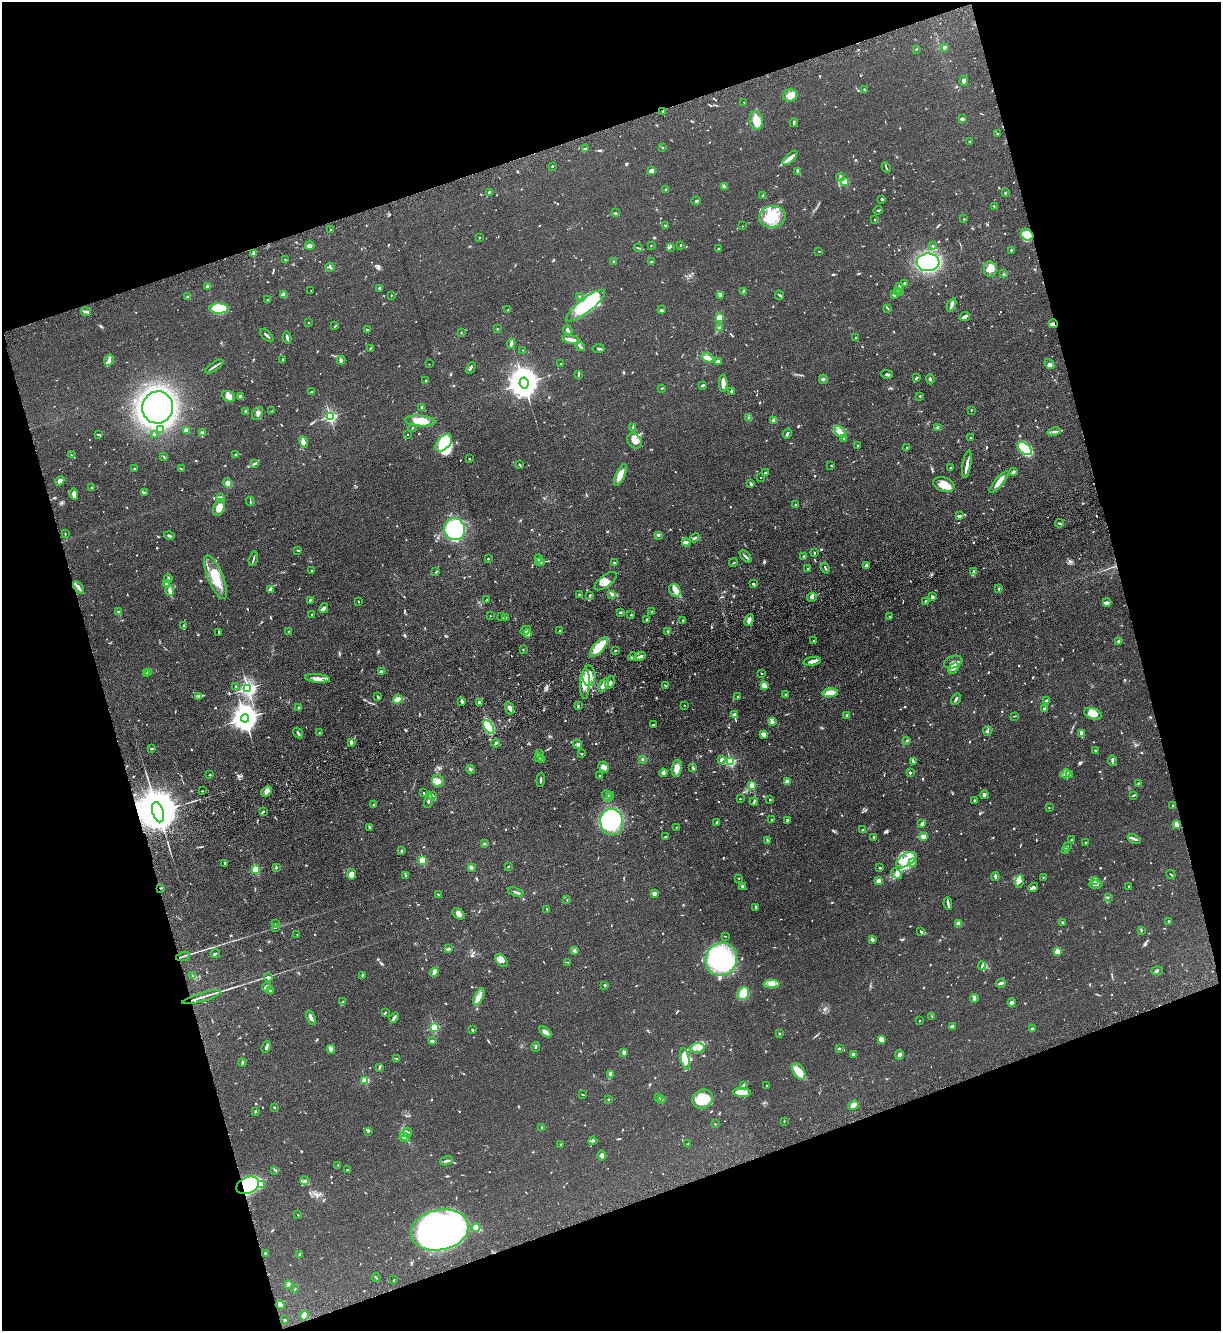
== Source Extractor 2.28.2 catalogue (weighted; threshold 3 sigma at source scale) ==
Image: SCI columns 180-5053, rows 81-5395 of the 5361 x 5481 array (HDU 1 of 3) = the unmasked area's bounding box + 8 px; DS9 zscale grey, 4 x 4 block average (1 PNG px = mean of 4 x 4 image px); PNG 1223 x 1333 px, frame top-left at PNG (2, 2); each listed source drawn as its Kron ellipse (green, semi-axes under 4 px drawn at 4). Shown black and unused: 36% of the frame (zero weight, under 3 of 6 exposures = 3% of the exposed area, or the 3 px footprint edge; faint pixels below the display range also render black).
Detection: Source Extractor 2.28.2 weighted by HDU 2 'WHT'. Background 0.0665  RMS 0.0058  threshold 0.0236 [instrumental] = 3 sigma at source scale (4.09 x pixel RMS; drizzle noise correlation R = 1.36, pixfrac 0.8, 0.05/0.05 arcsec/px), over >= 5 px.
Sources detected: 1162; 9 too faint to see at this stretch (4 x 4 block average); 9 inside a brighter object's white glare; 8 cosmic-ray / hot-pixel residue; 1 long thin detection or spike segment (spike, bleed or trail) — neither listed nor drawn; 45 coinciding with a brighter row at this scale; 84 inside a brighter listed object's ellipse — not listed separately; of the other 1006, all 500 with FLUX_AUTO >= 1.96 (the completeness limit of this list) listed and drawn (506 fainter detections not listed), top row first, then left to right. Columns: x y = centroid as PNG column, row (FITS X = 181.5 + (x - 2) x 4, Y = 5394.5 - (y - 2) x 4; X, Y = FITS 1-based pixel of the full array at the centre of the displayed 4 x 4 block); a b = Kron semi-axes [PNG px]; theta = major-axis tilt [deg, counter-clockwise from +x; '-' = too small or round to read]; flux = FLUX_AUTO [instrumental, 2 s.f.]
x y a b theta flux
944 47 2 2 - 16
916 49 2 2 - 3.3
964 81 5 3 - 11
864 89 3 2 - 2.6
790 96 7 6 - 26
744 102 2 2 - 2.7
663 112 3 2 - 2.8
962 119 2 2 - 7.3
756 120 9 6 -79 30
794 123 4 2 - 5.7
998 134 3 2 - 2.8
969 142 3 2 - 2.7
662 147 2 2 - 2.7
585 149 2 2 - 9
790 158 9 4 43 16
552 166 2 2 - 3.3
886 168 5 2 - 3.4
651 171 3 3 - 19
798 171 4 2 - 9
841 177 4 2 - 4
845 181 2 2 - 100
724 187 4 2 - 7.3
666 189 4 2 - 2.5
489 192 3 2 - 4
1005 193 3 2 - 3.2
763 196 3 2 - 6.1
882 199 2 2 - 4.9
696 201 5 2 - 4.2
994 206 3 2 - 2.1
878 210 4 2 - 3.4
615 213 3 2 - 3.1
772 217 13 11 11 74
964 219 2 2 - 2.1
875 220 2 2 - 3.6
666 225 3 2 - 3.6
742 226 2 2 - 2.5
331 230 2 2 - 2.4
1027 235 7 5 -39 23
479 238 2 2 - 5.9
651 245 2 2 - 2
681 245 3 2 - 3.5
310 246 4 2 - 19
933 246 2 2 - 5.5
670 247 3 2 - 2.7
638 248 5 2 - 4.2
718 248 2 2 - 2.1
1011 250 2 2 - 2.6
819 251 2 2 - 2.5
254 253 4 2 - 11
285 259 2 2 - 2.5
614 262 3 2 - 3
651 262 3 2 - 2.4
928 262 11 8 3 490
330 267 5 2 - 5.2
990 269 8 6 -83 27
1004 273 2 2 - 2.2
905 284 3 2 - 13
208 286 2 2 - 10
899 286 3 2 - 3.1
379 288 3 2 - 3.8
311 291 2 2 - 2.2
743 291 3 2 - 3.2
897 291 3 2 - 2.4
899 293 2 2 - 9.1
284 295 4 3 - 26
391 295 2 2 - 2.1
721 295 3 2 - 2.3
780 295 5 2 - 4.6
895 295 4 2 - 3.8
187 296 3 2 - 2.4
579 296 2 2 - 3
268 300 2 2 - 2.1
951 305 7 2 68 8
585 306 24 7 38 280
888 308 3 2 - 2.3
219 309 9 5 -2 160
508 310 2 2 - 2.2
661 310 4 2 - 5.1
86 312 5 2 - 10
719 317 2 2 - 140
965 317 5 2 - 18
309 323 2 2 - 2.2
1053 324 4 3 - 10
335 326 3 2 - 2.9
719 328 3 2 - 3.1
367 329 2 2 - 2.9
497 329 2 2 - 2.1
568 330 5 3 - 8.1
461 333 2 2 - 2
266 335 8 2 -42 6.4
287 338 6 2 -78 6.4
856 338 2 2 - 4
571 340 9 3 -12 20
511 344 5 2 - 7.8
580 346 5 2 - 7.5
370 348 3 2 - 3.7
598 349 6 2 -3 4.3
523 350 2 2 - 3.4
708 358 7 3 -21 17
282 359 2 2 - 3
109 360 6 3 60 14
341 360 4 3 - 6.4
718 361 2 2 - 16
429 364 2 2 - 2.6
561 364 2 2 - 2.2
1049 364 5 3 - 16
214 366 10 2 34 8.5
471 368 6 2 61 4.9
887 374 5 2 - 4.6
578 375 3 2 - 2.4
917 378 2 2 - 5.6
823 379 4 3 - 4.5
930 379 5 2 - 4.2
426 380 2 2 - 3.1
524 383 5 4 - 6800
723 383 9 3 -89 22
703 385 3 2 - 2.9
661 388 2 2 - 4.2
312 391 2 2 - 3.7
732 391 4 2 - 3.5
228 396 7 5 -24 21
920 396 2 2 - 2.5
241 397 3 3 - 13
158 407 16 15 - 1100
422 407 3 2 - 5.3
971 410 2 2 - 2.8
246 411 4 2 - 7.2
272 411 2 2 - 2
257 413 7 4 58 13
330 416 2 2 - 590
749 418 3 3 - 5
774 420 3 3 - 11
420 421 15 5 -4 58
633 427 3 2 - 2.5
938 427 4 2 - 4.8
412 428 4 2 - 2.6
160 429 3 2 - 3.1
186 430 3 3 - 16
840 432 7 4 -42 14
1054 432 7 2 10 7.1
202 433 2 2 - 2
154 434 2 2 - 3.1
408 434 2 2 - 2
787 434 5 2 - 5.6
98 435 3 2 - 2.8
971 437 2 2 - 2.2
844 438 2 2 - 2
634 441 8 6 -52 18
303 442 6 3 -70 16
444 443 10 6 47 170
858 446 2 2 - 2.4
907 448 2 2 - 2.4
1025 449 8 5 -40 240
236 454 3 2 - 2.4
72 455 3 2 - 2.2
164 457 2 2 - 2.2
469 459 2 2 - 2
254 464 3 2 - 3.3
520 464 3 2 - 2.2
967 464 14 3 80 14
831 465 2 2 - 2.8
950 468 2 2 - 2.1
135 469 2 2 - 5.6
181 469 4 2 - 2.4
1013 472 4 3 - 5.1
765 473 2 2 - 3.9
620 475 12 4 65 37
760 477 2 2 - 4.1
60 481 5 3 - 11
999 482 13 4 50 20
228 483 5 4 - 10
751 484 3 2 - 4.4
944 484 11 7 -20 39
91 488 2 2 - 2.7
144 493 2 2 - 9.1
74 494 6 3 -82 16
220 497 3 3 - 6.9
250 501 4 2 - 2.4
795 505 3 2 - 3.3
219 507 9 5 69 33
959 516 3 2 - 10
1059 523 4 2 - 5.1
455 529 11 10 - 390
65 534 2 2 - 2.6
169 535 5 2 - 7.4
658 535 4 2 - 2.9
695 538 5 2 - 4.1
686 542 4 2 - 10
298 550 3 2 - 3
814 553 2 2 - 2.5
746 556 7 2 -48 6.2
804 556 3 2 - 3.1
253 559 7 2 73 5
488 559 2 2 - 9.4
538 559 3 2 - 3
540 562 5 2 - 4.4
734 562 4 2 - 2.4
615 563 3 2 - 4.4
866 565 3 2 - 4.2
825 568 5 2 - 3.2
808 569 2 2 - 2.4
311 571 2 2 - 2
974 571 3 3 - 5.1
436 572 3 2 - 2.6
216 577 23 7 -67 88
168 579 4 2 - 6.2
605 581 13 5 38 23
167 584 3 3 - 12
753 584 3 2 - 3.5
79 587 7 3 -52 11
270 589 3 2 - 14
999 589 3 2 - 3.4
675 590 7 5 -57 15
170 591 5 3 - 18
612 594 3 3 - 4.4
579 595 2 2 - 3.8
590 595 3 2 - 3.2
812 597 5 3 - 7.3
932 597 3 2 - 7.6
487 599 2 2 - 2.1
310 600 2 2 - 3.4
359 601 2 2 - 5.1
925 601 3 2 - 2.4
1107 602 4 2 - 11
324 608 5 3 - 12
118 612 3 2 - 4.1
620 612 3 2 - 5.6
652 612 3 2 - 2.2
311 614 2 2 - 2.3
631 615 2 2 - 2.9
490 616 2 2 - 4.7
501 616 2 2 - 5.7
890 617 2 2 - 4
506 618 2 2 - 3.5
647 619 2 2 - 5
683 620 2 2 - 2.7
749 620 6 3 65 17
184 626 2 2 - 4.4
526 630 5 3 - 11
288 631 2 2 - 2
560 631 2 2 - 20
668 631 2 2 - 3.2
219 632 3 2 - 2.1
528 634 2 2 - 64
813 641 2 2 - 3.1
1119 641 3 2 - 8.3
599 647 12 5 48 87
523 649 2 2 - 2
615 650 3 2 - 2.6
640 656 6 3 27 8.6
633 657 4 2 - 5.4
812 661 9 3 8 14
953 662 9 6 20 18
954 668 6 4 51 12
381 671 3 2 - 3.6
149 673 3 2 - 3.1
147 674 3 3 - 5.9
762 674 2 2 - 2.1
589 676 10 6 -90 62
317 678 12 3 -6 19
610 682 6 3 66 11
585 684 15 4 88 59
604 685 8 3 61 19
764 685 3 2 - 27
236 686 3 2 - 2.8
665 686 3 2 - 2.2
248 688 2 2 - 1100
830 693 8 3 6 36
786 695 2 2 - 3.3
198 696 3 2 - 2.7
738 696 2 2 - 3
378 697 2 2 - 4.1
398 699 5 3 - 17
956 699 6 2 62 6.3
1047 700 4 2 - 5.4
462 701 4 3 - 6.1
480 703 3 2 - 3
578 705 2 2 - 3.1
684 705 2 2 - 2.1
299 708 2 2 - 7.4
509 708 6 3 -72 14
1044 709 3 3 - 3.7
1093 714 9 5 -18 35
735 715 4 3 - 8.8
847 716 3 2 - 7.6
1014 716 3 2 - 2
245 718 4 4 - 4300
772 722 4 3 - 11
653 725 2 2 - 4.6
489 727 8 4 -55 250
987 731 5 4 - 5.6
298 733 6 2 -55 5.5
319 733 2 2 - 2.5
763 734 4 3 - 15
1081 734 3 2 - 16
907 741 3 2 - 2.4
351 742 3 2 - 9.6
496 743 4 2 - 5.3
578 744 4 3 - 5.4
152 749 4 2 - 2.4
1095 750 2 2 - 5
539 753 3 2 - 3.4
581 754 2 2 - 2.2
539 757 2 2 - 4.5
542 759 3 2 - 3
642 759 3 2 - 2.5
721 760 3 2 - 9.5
730 761 2 2 - 390
1113 761 5 3 - 5.6
913 762 3 2 - 3.4
604 767 6 5 - 13
677 768 8 5 82 27
693 768 4 2 - 7.6
470 769 5 2 - 4.2
663 773 4 3 - 9.4
910 773 2 2 - 13
1066 774 5 2 - 4.9
1070 774 2 2 - 2.2
209 775 3 2 - 2
600 776 2 2 - 4
541 780 7 2 86 5.2
438 781 6 5 - 21
787 782 2 2 - 60
1139 783 3 2 - 3.6
752 785 2 2 - 100
202 791 2 2 - 2.6
267 791 6 4 44 12
424 793 2 2 - 5.9
433 795 3 2 - 2.3
984 795 4 3 - 5.4
1134 795 3 2 - 2.4
607 796 6 3 -61 8.7
610 796 4 2 - 3.6
740 799 2 2 - 6
770 799 2 2 - 2.1
975 800 2 2 - 3.1
428 801 7 2 78 6.2
754 802 4 2 - 5.5
374 805 2 2 - 7
1173 806 3 2 - 3.5
1049 807 2 2 - 4.9
158 812 10 5 -75 25000
263 812 3 2 - 4.5
772 820 2 2 - 3.2
787 820 3 2 - 2.2
612 822 13 11 -80 610
716 823 3 2 - 2.6
922 823 3 2 - 15
1176 824 4 3 - 12
369 827 4 2 - 4
676 827 2 2 - 2
862 830 2 2 - 2.8
923 836 3 3 - 12
665 837 3 2 - 3.2
874 838 3 2 - 10
1134 839 7 2 -20 7.2
767 840 3 2 - 2.6
1071 840 3 2 - 2.1
1085 842 2 2 - 2.3
484 843 3 2 - 2.5
1067 847 4 3 - 5.5
1065 850 2 2 - 2.1
402 851 2 2 - 7.4
423 860 2 2 - 220
906 860 11 6 32 61
225 863 2 2 - 4.1
913 863 4 2 - 5.1
276 867 3 2 - 3.6
471 867 2 2 - 11
508 867 2 2 - 2.2
880 868 2 2 - 2.9
256 869 2 2 - 200
897 873 6 3 -42 9.1
351 874 5 4 - 22
1171 874 5 2 - 2.5
405 875 3 2 - 2.4
995 876 4 2 - 7.6
1043 877 2 2 - 4.3
739 878 2 2 - 2.1
1095 880 3 2 - 3.9
879 881 2 2 - 80
1019 882 6 3 82 10
1096 884 7 3 -1 7
742 886 4 3 - 5.2
1129 886 2 2 - 2.4
1033 887 5 4 - 9.2
160 888 3 2 - 2.4
516 892 8 2 -16 6.7
654 893 3 3 - 13
438 895 3 2 - 4.1
1108 898 2 2 - 2.2
567 900 2 2 - 2
948 904 6 2 -79 6.9
756 907 3 2 - 4.2
547 909 4 2 - 2.7
459 914 7 4 -39 14
1168 921 2 2 - 2.1
1062 922 2 2 - 2.3
275 923 3 2 - 2.1
959 924 2 2 - 95
275 927 3 2 - 2.5
1141 931 3 2 - 3.3
921 932 4 2 - 3.6
297 934 2 2 - 3.5
725 936 2 2 - 2.3
872 940 4 3 - 6.1
448 949 4 2 - 7.2
574 950 3 3 - 5
1057 951 2 2 - 83
215 953 5 2 - 4.4
183 956 7 2 14 7.5
721 959 17 15 62 610
501 961 8 4 -45 16
568 962 4 2 - 2
982 966 4 2 - 5.2
1157 971 6 2 7 3.2
434 972 5 3 - 8.2
362 975 2 2 - 2.9
193 976 2 2 - 2
268 977 4 3 - 5.4
1001 983 5 2 - 14
771 984 8 3 0 21
605 985 2 2 - 3.9
267 987 5 3 - 7.5
271 991 4 2 - 7.4
743 994 7 5 61 52
201 997 20 2 16 17
479 997 9 4 64 19
974 999 4 2 - 4.2
343 1001 4 2 - 2.9
1012 1002 4 3 - 7.8
385 1013 4 2 - 3.2
932 1016 3 2 - 2.2
394 1017 5 2 - 11
311 1018 7 2 -69 13
919 1021 2 2 - 2.1
952 1026 2 2 - 14
434 1027 2 2 - 310
1032 1029 2 2 - 16
472 1030 3 2 - 4.1
545 1032 7 2 -36 16
779 1033 2 2 - 8.2
881 1040 4 2 - 26
433 1041 3 2 - 3.1
266 1047 6 2 67 7.3
536 1047 5 2 - 3.8
697 1048 7 5 4 18
839 1048 2 2 - 5.9
331 1050 4 3 - 9.3
624 1052 3 2 - 9.1
853 1054 3 2 - 11
899 1055 5 3 - 9.2
396 1058 3 2 - 2.2
685 1058 11 4 -77 48
242 1062 4 2 - 3
379 1067 2 2 - 2
799 1071 9 5 -60 49
610 1074 4 2 - 5.2
365 1080 2 2 - 200
743 1085 4 2 - 4.4
767 1085 2 2 - 2.8
742 1092 9 4 -6 38
583 1095 3 2 - 2.4
659 1097 2 2 - 8.5
609 1099 2 2 - 9.8
661 1099 2 2 - 23
703 1099 11 9 27 90
854 1105 5 3 - 23
274 1107 2 2 - 2.7
255 1111 3 2 - 2
784 1121 2 2 - 2.3
715 1124 2 2 - 2.5
542 1127 2 2 - 2.2
368 1131 3 2 - 2.5
407 1132 5 3 - 6.8
403 1136 3 2 - 18
406 1137 4 3 - 7.2
593 1141 4 2 - 4.4
688 1144 3 2 - 2
561 1145 2 2 - 4.2
602 1156 5 4 - 8.9
447 1161 7 2 18 6.3
338 1165 2 2 - 4.7
275 1170 4 2 - 3.1
348 1170 4 2 - 3.4
305 1181 4 3 - 6.4
248 1185 12 8 25 330
261 1185 2 2 - 3.4
298 1215 2 2 - 2.8
476 1228 4 4 - 16
440 1230 29 20 11 1200
265 1253 2 2 - 3
299 1254 3 2 - 3.4
376 1277 4 2 - 2.6
394 1280 3 2 - 2.3
289 1284 3 3 - 5.9
295 1289 2 2 - 2.5
280 1305 4 4 - 8.1
304 1316 5 3 - 9.8
285 1320 2 2 - 12
Overlapping masked pixels (flux is a lower limit): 5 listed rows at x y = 1027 235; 1053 324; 158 812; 160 888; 248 1185
Diffuse or blended objects may show on this block-average render without a row.